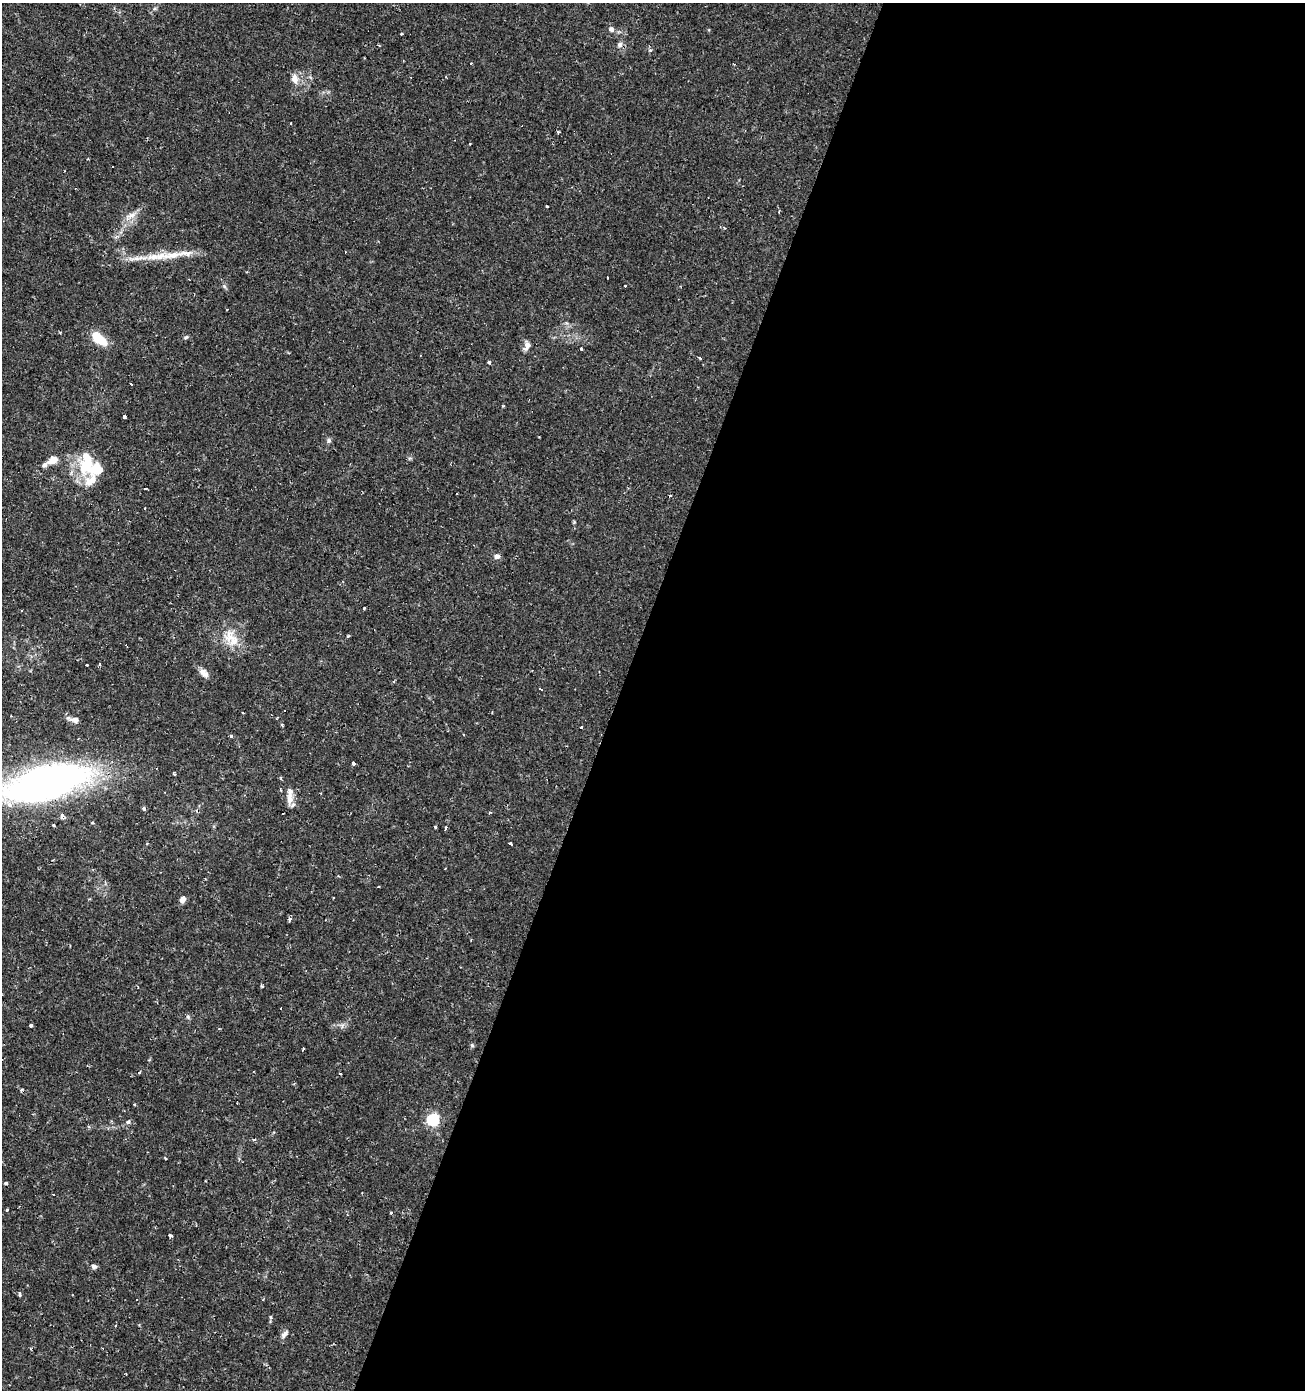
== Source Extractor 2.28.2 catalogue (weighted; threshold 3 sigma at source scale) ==
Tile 12 of 4 x 4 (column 4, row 3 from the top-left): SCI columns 4180-5482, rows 1389-2776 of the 5688 x 5556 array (HDU 1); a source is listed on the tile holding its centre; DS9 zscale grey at full resolution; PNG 1307 x 1392 px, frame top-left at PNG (2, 3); no overlay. Shown black and unused: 53% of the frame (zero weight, under 2 of 3 exposures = <1% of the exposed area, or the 3 px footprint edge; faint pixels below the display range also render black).
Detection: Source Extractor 2.28.2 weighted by HDU 2 'WHT'; one run over the whole footprint, this tile lists its part. Background 0.0153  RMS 0.0019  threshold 0.00852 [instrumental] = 3 sigma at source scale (4.5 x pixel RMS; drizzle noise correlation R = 1.50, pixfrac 1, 0.0396/0.0396 arcsec/px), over >= 5 px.
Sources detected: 85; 7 cosmic-ray / hot-pixel residue — not listed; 6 inside a brighter listed object's ellipse — not listed separately; the other 72 listed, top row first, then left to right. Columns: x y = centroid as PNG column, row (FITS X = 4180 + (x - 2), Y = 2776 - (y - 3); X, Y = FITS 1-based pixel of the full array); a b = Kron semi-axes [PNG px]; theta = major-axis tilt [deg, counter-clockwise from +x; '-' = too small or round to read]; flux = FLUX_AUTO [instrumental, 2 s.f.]
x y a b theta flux
611 29 6 6 - 0.76
402 34 4 2 - 0.17
620 45 9 7 69 0.75
650 50 4 3 - 0.44
471 64 3 2 - 0.36
295 79 12 8 -77 1.6
112 167 3 3 - 0.54
547 206 3 2 - 0.15
131 215 16 7 17 1.4
116 237 6 4 43 0.4
345 252 3 2 - 0.23
172 255 35 8 9 4.2
224 286 6 5 - 0.34
625 286 3 3 - 0.29
186 337 6 5 - 0.32
99 339 17 8 -39 5.3
527 346 13 7 74 1
581 348 3 3 - 2.7
699 358 3 3 - 0.26
489 362 3 3 - 0.62
131 384 3 2 - 0.23
124 417 3 3 - 0.4
329 441 7 6 - 0.44
53 460 13 9 32 1.7
87 460 27 16 -89 5.5
146 489 3 2 - 0.42
456 493 3 2 - 0.31
574 522 5 4 - 0.2
497 556 7 7 - 0.68
364 608 3 3 - 0.73
230 636 18 16 -62 3.7
348 636 5 3 - 0.2
87 665 3 2 - 0.19
204 673 15 8 -44 1.1
540 689 3 2 - 0.29
75 720 10 7 -11 0.92
282 725 4 3 - 0.21
581 728 3 3 - 1
231 736 4 3 - 0.31
353 763 4 3 - 0.51
174 774 4 3 - 0.22
281 778 4 3 - 0.25
45 783 76 28 15 100
289 799 22 6 88 1.7
144 808 4 3 - 1.1
489 812 4 3 - 0.27
62 817 4 3 - 1.3
53 825 4 3 - 0.21
435 827 3 3 - 0.38
446 828 3 3 - 0.86
511 844 3 3 - 1.7
378 887 3 2 - 0.32
182 900 7 6 - 1
290 919 4 3 - 0.93
262 986 4 3 - 0.22
281 1009 3 3 - 0.5
188 1017 6 5 - 0.33
31 1025 3 3 - 0.53
472 1045 5 5 - 0.29
303 1048 3 3 - 0.47
139 1073 4 3 - 0.2
134 1104 3 3 - 0.23
433 1120 6 6 - 21
128 1122 7 5 52 0.4
165 1158 3 2 - 0.19
6 1183 3 3 - 0.37
391 1213 3 3 - 0.47
170 1235 3 3 - 2.1
94 1266 7 6 - 0.46
20 1294 5 3 - 0.26
271 1317 5 4 - 0.25
284 1334 12 6 51 0.78
Overlapping masked pixels (flux is a lower limit): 1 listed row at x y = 45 783
Isophote crosses this tile's border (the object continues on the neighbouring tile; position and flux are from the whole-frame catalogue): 1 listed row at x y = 45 783